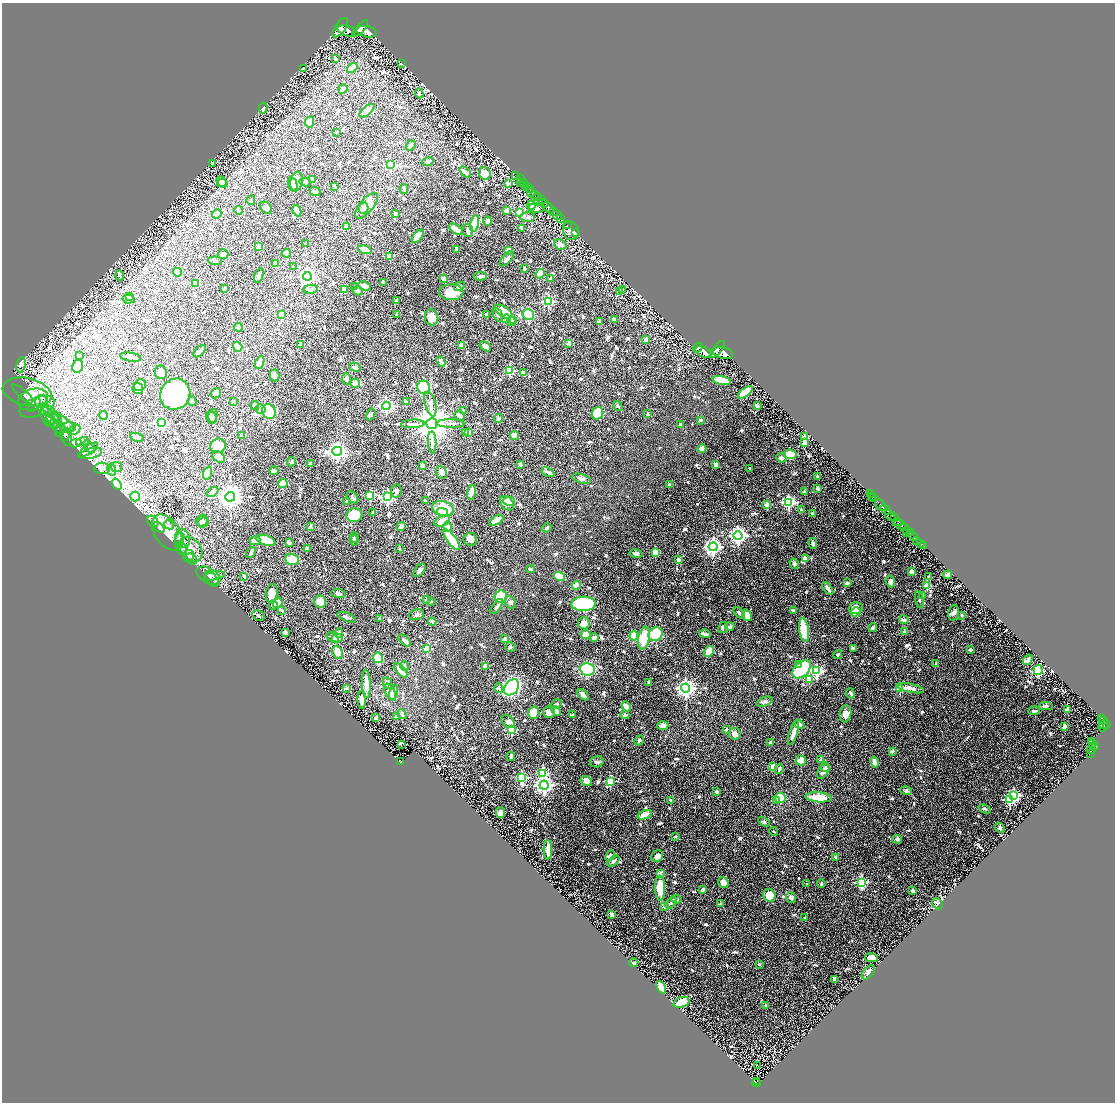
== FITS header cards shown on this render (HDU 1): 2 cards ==
NAXIS1  =                 2226
NAXIS2  =                 2200

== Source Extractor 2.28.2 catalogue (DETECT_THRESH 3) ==
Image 2226 x 2200 px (HDU 1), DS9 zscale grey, zoomed out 1/2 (1 PNG px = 2 x 2 image px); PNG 1117 x 1104 px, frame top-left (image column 2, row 2199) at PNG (2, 3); each listed source drawn as its Kron ellipse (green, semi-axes under 4 px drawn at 4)
Background 0.748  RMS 0.029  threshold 0.088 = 3 sigma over >= 5 px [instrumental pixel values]
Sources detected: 1013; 37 cannot appear on this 1/2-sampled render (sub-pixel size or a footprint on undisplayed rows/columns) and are neither listed nor drawn; of the other 976, the 500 brightest by FLUX_AUTO listed and drawn (476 fainter detections omitted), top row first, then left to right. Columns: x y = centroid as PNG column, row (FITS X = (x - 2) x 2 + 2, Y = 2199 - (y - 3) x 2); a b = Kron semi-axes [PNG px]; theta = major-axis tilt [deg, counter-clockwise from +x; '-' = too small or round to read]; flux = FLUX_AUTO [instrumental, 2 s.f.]
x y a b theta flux
340 28 11 5 54 3500
360 28 10 4 47 2800
347 31 9 5 -18 3300
366 32 10 5 -13 3900
336 59 3 2 - 20
401 63 2 2 - 23
352 68 6 3 36 29
303 69 3 3 - 17
343 89 5 4 - 16
419 93 5 4 - 9.3
263 108 5 4 - 21
367 111 9 4 38 63
309 122 5 4 - 40
337 132 2 2 - 26
411 145 5 3 - 12
428 161 5 3 - 22
213 163 3 3 - 11
390 165 3 3 - 410
465 172 7 3 -41 28
485 173 6 5 - 110
515 175 3 1 - 29
520 179 3 1 - 55
312 180 3 3 - 16
222 181 6 4 -48 12
296 182 10 6 79 140
305 182 5 4 - 11
520 182 2 1 - 28
222 183 5 4 - 10
508 183 2 2 - 54
524 184 5 3 - 1200
293 185 7 4 -76 37
527 186 2 1 - 93
335 187 4 3 - 12
404 189 5 4 - 13
529 189 4 2 - 600
315 192 5 3 - 21
531 192 4 2 - 330
534 195 3 3 - 320
538 197 3 2 - 540
251 200 4 3 - 12
541 200 3 2 - 250
538 201 3 2 - 170
544 203 5 3 - 670
531 205 4 4 - 83
366 206 16 7 50 89
266 208 7 5 -52 23
363 208 6 5 - 25
536 208 8 4 -2 38
549 208 7 3 -53 1600
238 210 4 3 - 21
506 210 3 3 - 26
297 211 6 3 -65 40
520 212 3 3 - 350
554 212 2 1 - 220
395 213 4 3 - 13
217 214 5 3 - 56
557 215 5 2 - 1100
528 217 7 5 5 25
560 219 3 3 - 260
488 221 4 3 - 21
474 223 8 4 79 200
567 225 3 2 - 42
347 226 4 3 - 11
522 228 4 2 - 16
456 229 8 3 -33 52
468 230 6 5 - 23
571 231 9 8 - 32
575 232 3 1 - 34
418 236 8 3 52 80
305 244 2 2 - 24
560 245 7 5 -30 25
259 246 2 2 - 77
457 249 4 3 - 16
365 250 7 3 -17 20
509 250 4 3 - 46
287 253 4 3 - 32
223 254 5 5 - 20
390 256 2 2 - 69
507 259 9 4 47 25
215 261 7 4 -5 10
276 264 4 3 - 50
294 267 2 2 - 12
524 268 3 3 - 9.7
177 272 4 3 - 34
540 274 5 4 - 85
120 275 5 2 - 9.8
259 276 8 4 73 14
307 276 4 4 - 1500
480 276 6 3 4 19
444 279 3 3 - 30
550 279 3 3 - 13
383 282 4 3 - 13
196 283 3 3 - 45
365 286 6 3 -20 62
459 286 6 4 29 11
355 287 3 3 - 12
224 289 2 2 - 25
311 289 7 4 10 11
344 290 4 3 - 29
623 290 3 3 - 13
358 291 5 4 - 10
451 292 12 8 0 110
620 292 4 3 - 16
130 296 2 2 - 29
128 299 6 4 5 14
396 301 3 3 - 12
548 301 3 3 - 480
504 312 10 5 -32 100
397 314 2 2 - 22
498 314 7 4 -66 18
281 315 3 3 - 230
486 315 3 2 - 19
528 315 6 5 - 140
431 317 8 6 -78 62
506 319 4 3 - 26
514 320 3 2 - 17
614 320 4 3 - 23
511 322 4 4 - 12
599 322 3 2 - 17
238 327 4 3 - 36
646 340 4 3 - 32
569 343 2 2 - 87
301 344 2 2 - 47
461 345 2 2 - 66
485 346 6 4 -35 35
238 347 5 4 - 54
698 348 5 4 - 2100
717 349 10 4 51 3400
199 351 7 2 45 30
703 352 8 5 -27 4000
723 353 10 5 -11 4500
79 355 3 3 - 9.5
131 357 10 3 -9 41
260 362 7 3 68 100
441 362 6 3 -64 24
21 365 7 5 81 17
78 366 6 5 - 58
355 367 6 4 -15 24
510 371 4 3 - 290
161 372 7 6 - 32
524 373 4 3 - 28
275 375 6 4 -90 28
347 379 6 4 -85 12
722 380 9 4 -11 130
355 383 5 4 - 38
140 385 6 5 - 38
424 387 7 6 - 160
138 389 6 5 - 45
27 392 25 13 -13 81
745 392 8 3 38 200
216 393 6 4 42 20
175 394 16 14 55 690
24 395 15 3 -42 13
33 399 15 10 19 41
41 401 6 5 - 18
192 401 5 3 - 12
234 401 2 2 - 29
406 402 3 3 - 15
430 404 13 5 -75 43
34 405 8 4 50 18
255 406 5 4 - 34
386 406 4 4 - 1300
618 406 5 3 - 11
757 406 2 2 - 68
37 407 18 9 21 40
261 409 5 4 - 13
44 410 6 3 -53 13
464 411 4 3 - 18
269 412 8 6 -63 150
52 413 13 4 -44 41
598 413 6 5 - 130
371 414 6 4 58 12
648 414 3 2 - 11
103 415 4 4 - 38
459 415 5 4 - 19
213 416 7 4 76 17
48 417 11 6 -69 26
211 417 6 5 - 17
53 418 6 5 - 25
499 418 4 4 - 23
55 420 8 3 72 17
700 420 3 3 - 10
63 421 14 4 -38 38
51 422 17 4 -45 26
161 423 4 4 - 770
451 423 13 4 -1 31
413 424 12 3 2 20
432 424 5 5 - 18000
680 425 3 2 - 17
68 428 8 5 15 28
60 430 7 3 68 11
74 430 6 4 27 31
466 432 3 3 - 15
469 432 4 4 - 29
64 435 6 5 - 13
514 435 5 4 - 39
242 436 3 3 - 15
67 437 8 4 -80 15
137 437 7 3 -15 20
805 437 3 2 - 120
82 442 6 4 17 14
432 442 11 3 -88 21
76 443 6 4 10 13
804 443 3 3 - 69
218 446 8 7 - 76
89 447 7 4 -51 12
702 449 4 4 - 44
88 450 11 4 33 19
337 451 5 4 - 2600
91 453 11 5 15 26
790 454 6 4 -8 140
219 457 7 5 -34 32
781 458 5 4 - 19
292 462 5 4 - 11
310 463 2 2 - 38
520 464 3 3 - 15
716 464 3 3 - 28
423 465 2 2 - 65
116 467 5 5 - 12
102 468 8 5 -4 24
750 468 3 2 - 11
111 470 6 4 -79 13
274 471 5 3 - 13
441 472 6 5 - 20
548 472 7 3 -27 18
208 473 7 4 71 120
817 477 3 2 - 9.8
581 479 10 4 -15 18
117 484 6 4 -54 1400
283 484 4 4 - 110
669 484 3 3 - 10
818 488 2 2 - 70
396 491 6 5 - 21
212 492 6 4 33 20
471 492 7 3 78 66
804 492 2 2 - 51
870 494 2 1 - 30
370 495 3 3 - 310
135 496 5 5 - 920
230 497 5 5 - 5700
352 497 7 4 -49 12
388 497 4 4 - 1100
871 497 3 1 - 83
874 498 2 1 - 31
346 501 2 2 - 19
425 501 2 2 - 21
509 501 6 4 -14 49
788 502 4 4 - 1100
507 503 8 6 -48 100
767 505 2 2 - 65
881 505 7 2 -49 1300
443 509 11 7 -15 160
886 509 6 2 -45 1200
801 510 3 2 - 11
442 512 5 4 - 79
373 513 2 2 - 20
812 513 2 2 - 26
354 515 8 7 - 140
890 515 6 3 -49 510
894 518 3 2 - 450
202 520 6 5 - 17
496 520 8 4 29 79
153 521 6 5 - 14
442 521 8 5 22 66
898 521 4 1 - 210
203 523 6 5 - 15
900 524 7 3 -24 800
169 525 5 4 - 11
310 526 2 2 - 24
159 527 6 4 -39 11
401 527 5 3 - 20
447 527 5 4 - 67
546 528 5 4 - 12
905 529 6 3 -46 1900
167 532 20 12 -56 180
907 533 2 1 - 66
910 533 3 2 - 320
738 536 4 4 - 2200
913 536 5 2 - 870
355 537 5 3 - 9.5
183 539 9 7 -81 44
470 539 7 6 - 26
179 540 8 4 75 20
266 540 10 5 -18 140
354 540 5 4 - 12
452 540 12 4 -53 350
917 540 3 2 - 180
255 541 5 3 - 59
289 543 3 3 - 19
813 543 5 3 - 11
920 543 2 2 - 180
924 546 2 1 - 33
713 547 4 4 - 2100
307 548 3 3 - 18
181 549 6 5 - 18
191 549 14 10 -49 75
399 549 2 2 - 14
655 552 3 2 - 150
251 553 6 3 54 10
636 554 6 3 -11 19
188 556 6 5 - 14
805 558 3 3 - 30
191 559 6 5 - 12
292 559 7 5 -20 95
678 560 3 3 - 29
794 564 5 4 - 14
530 569 4 2 - 11
420 570 8 4 53 19
912 572 3 3 - 22
948 575 4 3 - 31
208 576 13 7 -29 40
214 576 11 3 9 20
244 576 2 2 - 29
560 576 6 4 -15 180
929 577 3 2 - 15
212 579 9 5 -52 24
890 582 6 4 -64 23
847 583 3 2 - 22
576 585 4 3 - 36
927 586 3 3 - 180
828 589 7 3 -53 23
272 593 9 6 81 45
338 593 7 4 -7 12
922 596 3 2 - 13
501 597 6 6 - 220
426 600 3 2 - 28
919 600 9 3 -77 13
320 602 6 6 - 49
431 602 2 2 - 10
510 602 6 5 - 12
278 603 5 4 - 36
584 604 12 7 2 510
273 605 4 4 - 17
497 607 9 3 55 16
856 608 7 6 - 50
282 610 3 3 - 19
793 610 4 3 - 22
856 612 5 4 - 76
739 613 6 3 -49 15
953 613 8 5 75 15
416 615 8 5 15 14
747 615 6 4 -55 45
962 615 2 2 - 50
258 616 6 4 -30 13
347 617 10 2 -23 9.7
379 619 2 2 - 24
904 620 5 3 - 26
432 622 4 4 - 11
584 623 6 5 - 44
730 627 4 3 - 17
723 628 6 4 58 16
873 628 4 3 - 19
804 630 12 5 -82 170
285 632 3 2 - 17
905 632 3 3 - 18
339 633 5 4 - 12
655 634 7 6 - 190
705 634 6 3 -15 16
586 635 5 4 - 68
634 636 4 4 - 170
333 638 7 3 -35 9.3
337 638 5 4 - 18
594 638 4 3 - 35
644 638 11 5 78 210
505 639 2 2 - 55
405 641 7 3 -42 17
510 647 5 4 - 9.4
427 649 3 3 - 180
853 649 4 3 - 17
970 649 3 3 - 11
709 651 6 3 61 140
338 652 7 5 -66 89
838 654 5 3 - 11
378 658 5 4 - 130
1028 660 6 3 54 26
936 663 2 2 - 9.5
798 664 2 2 - 32
405 666 5 3 - 11
485 666 3 3 - 53
587 669 7 6 - 410
802 669 11 7 45 540
401 670 9 4 -48 88
1038 670 5 4 - 140
817 671 4 4 - 800
809 679 3 3 - 180
649 682 3 2 - 11
388 683 6 4 -63 21
366 684 14 4 -88 87
512 687 9 6 51 860
346 688 4 3 - 13
499 688 5 4 - 17
686 688 4 4 - 2800
900 688 3 3 - 360
911 688 14 4 -12 37
390 692 9 5 -62 49
393 692 7 4 78 88
850 693 5 3 - 13
583 695 7 4 -43 30
362 700 9 3 -87 42
764 702 8 4 19 16
556 704 6 3 32 14
1046 706 7 3 3 11
626 707 5 4 - 38
1067 709 2 2 - 59
556 711 5 4 - 41
1034 711 6 3 5 16
549 712 6 5 - 50
533 713 6 5 - 92
402 714 5 4 - 19
845 714 8 6 82 45
573 715 2 2 - 23
625 715 4 4 - 19
396 717 2 2 - 21
376 718 4 3 - 18
1102 718 4 2 - 190
1104 721 4 2 - 240
508 722 7 5 -40 25
799 724 5 4 - 13
1107 724 3 2 - 360
1103 725 4 2 - 290
663 726 5 3 - 69
1103 726 5 3 - 380
1064 727 3 2 - 36
726 729 2 2 - 21
512 730 3 3 - 350
793 732 13 3 72 49
735 734 6 5 - 32
639 740 5 4 - 12
1091 741 2 2 - 110
771 742 4 3 - 12
401 744 3 2 - 47
1092 744 3 2 - 230
1095 747 3 2 - 390
1092 748 5 4 - 560
892 751 2 2 - 37
1090 753 2 1 - 25
511 757 4 2 - 12
801 760 5 5 - 60
821 760 2 2 - 49
400 762 4 2 - 120
597 762 7 5 15 13
874 762 5 3 - 43
773 767 4 3 - 57
826 767 5 4 - 11
779 769 5 2 - 9.7
823 771 8 5 58 26
543 773 3 3 - 390
522 777 4 3 - 480
586 781 6 4 -30 39
610 781 3 3 - 260
544 785 4 4 - 2800
906 791 6 4 -13 11
716 792 3 3 - 9.3
1014 795 4 3 - 660
818 797 13 5 -5 130
780 798 5 5 - 170
1009 799 4 3 - 560
671 800 4 3 - 9.7
777 800 3 2 - 24
985 809 6 3 -23 13
500 813 5 4 - 21
645 815 7 4 19 52
764 822 6 3 -31 14
1000 828 5 3 - 9.5
774 831 4 2 - 9.8
675 837 3 2 - 9.6
897 839 5 4 - 11
548 850 10 3 -88 89
610 855 5 3 - 19
657 856 6 5 - 38
836 857 4 3 - 12
614 861 7 4 41 19
660 873 2 2 - 42
723 882 6 5 - 37
861 882 4 4 - 680
807 884 2 2 - 17
821 884 4 2 - 11
660 888 12 5 -88 160
703 890 4 3 - 26
912 890 3 3 - 18
769 895 6 6 - 120
791 897 5 5 - 17
676 899 6 3 -10 16
671 903 7 4 53 16
721 904 3 2 - 20
937 904 6 4 -51 16
665 907 3 3 - 26
612 914 4 2 - 14
805 918 3 3 - 13
871 958 6 4 -7 54
634 963 4 3 - 13
759 964 2 2 - 24
868 972 8 5 49 20
834 979 3 3 - 18
661 987 7 4 -62 79
681 1002 8 5 19 130
766 1005 2 2 - 21
758 1066 2 1 - 28
757 1081 2 1 - 22
757 1083 4 2 - 96
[476 fainter detections neither listed nor drawn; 37 sub-pixel or undisplayed-footprint detections neither listed nor drawn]